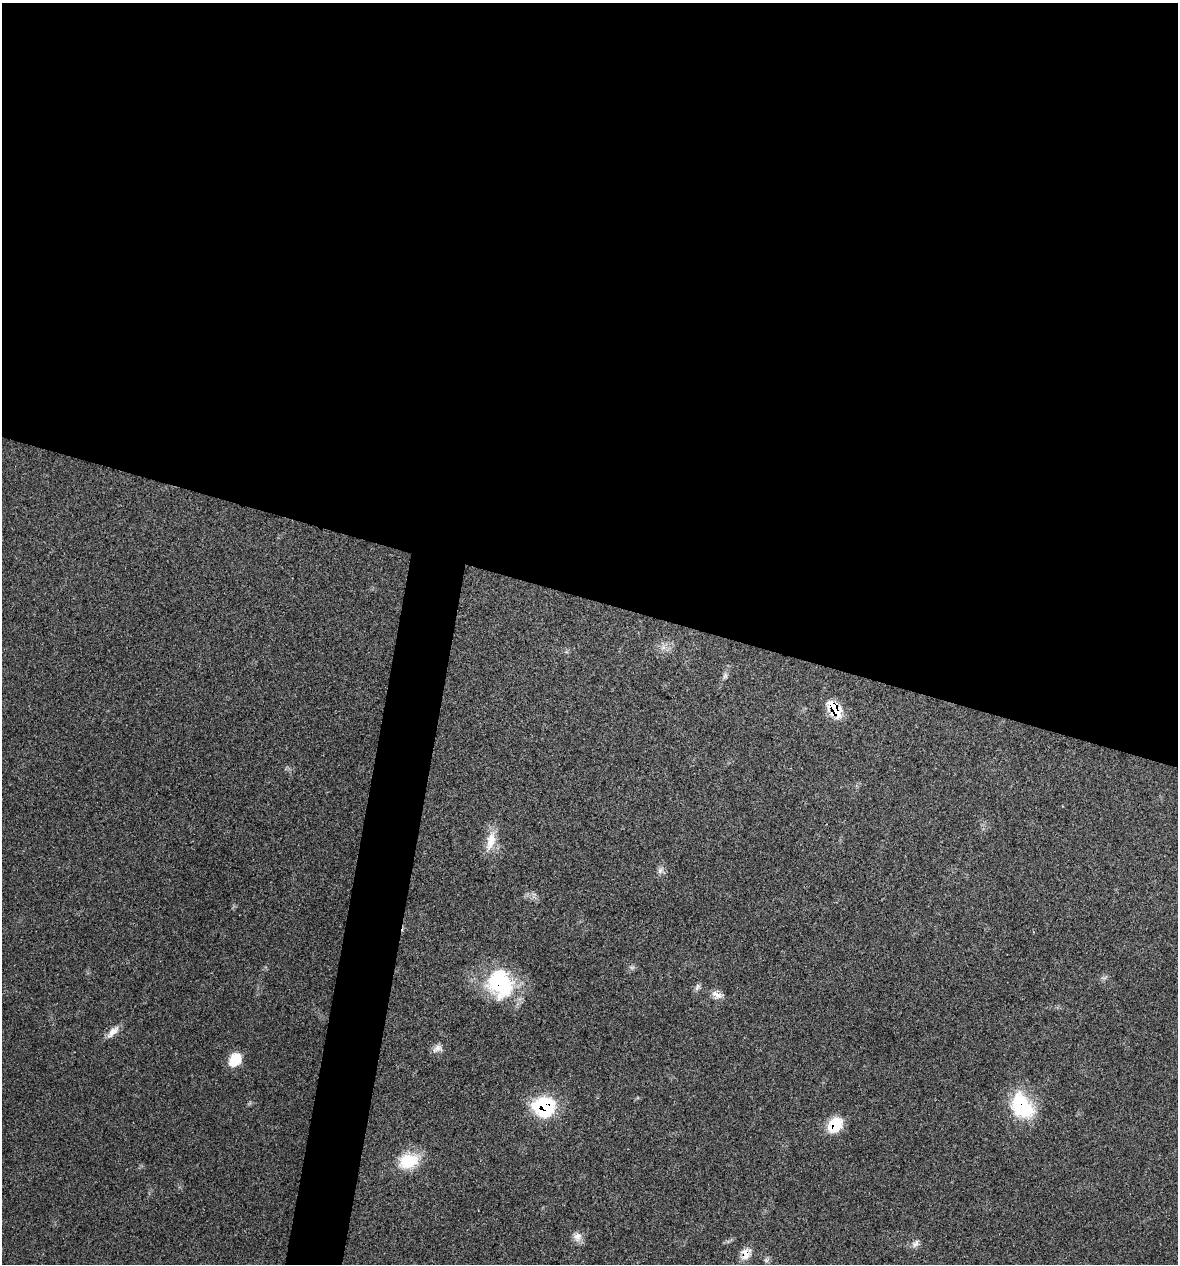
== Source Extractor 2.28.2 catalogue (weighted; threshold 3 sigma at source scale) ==
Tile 3 of 4 x 4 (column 3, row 1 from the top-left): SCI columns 2475-3650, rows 3789-5050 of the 5072 x 5054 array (HDU 1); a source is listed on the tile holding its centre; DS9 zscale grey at full resolution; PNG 1180 x 1266 px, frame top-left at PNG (2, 3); no overlay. Shown black and unused: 50% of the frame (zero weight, under 3 of 4 exposures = <1% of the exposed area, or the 3 px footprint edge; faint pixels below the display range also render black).
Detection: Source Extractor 2.28.2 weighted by HDU 2 'WHT'; one run over the whole footprint, this tile lists its part. Background 0.0841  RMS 0.006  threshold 0.0268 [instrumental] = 3 sigma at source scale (4.5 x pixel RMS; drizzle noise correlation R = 1.50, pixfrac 1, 0.05/0.05 arcsec/px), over >= 5 px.
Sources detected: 20; all 20 listed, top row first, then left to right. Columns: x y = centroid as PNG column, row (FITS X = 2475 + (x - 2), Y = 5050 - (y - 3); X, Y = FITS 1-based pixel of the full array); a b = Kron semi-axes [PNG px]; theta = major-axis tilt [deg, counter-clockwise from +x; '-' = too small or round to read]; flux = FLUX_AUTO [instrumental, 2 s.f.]
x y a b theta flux
663 647 7 6 - 2.4
725 676 8 6 89 1.5
835 709 21 12 -52 16
491 841 28 12 78 10
660 870 9 7 56 2.3
632 967 7 4 18 1.2
500 983 37 30 -68 53
697 987 11 6 60 1.9
717 995 15 8 -30 4.4
113 1032 20 8 44 5.1
437 1048 14 10 32 3.5
235 1060 17 12 58 10
544 1106 23 20 -9 44
1022 1106 32 22 -55 37
835 1125 17 13 53 18
409 1161 26 18 17 21
577 1237 13 11 74 4.2
915 1244 11 8 43 2.8
746 1253 15 11 70 6.6
766 1260 7 6 - 1.5
Overlapping masked pixels (flux is a lower limit): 6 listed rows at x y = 835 709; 500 983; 544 1106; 1022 1106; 835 1125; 746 1253